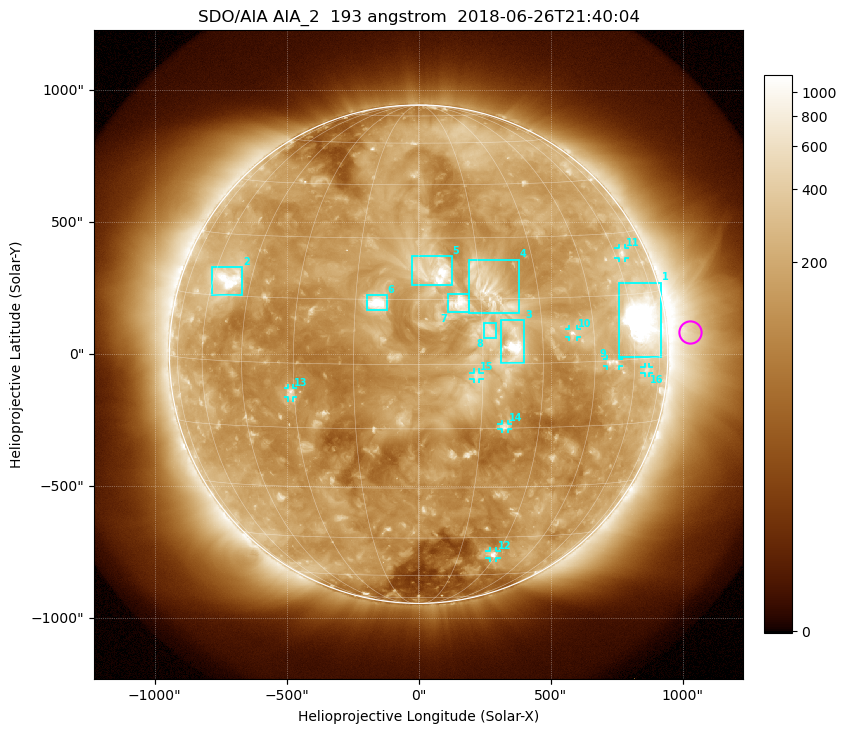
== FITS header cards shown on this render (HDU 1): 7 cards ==
TELESCOP= 'SDO/AIA'
INSTRUME= 'AIA_2'
WAVELNTH=                  193
WAVEUNIT= 'angstrom'
DATE-OBS= '2018-06-26T21:40:04.84'
CTYPE1  = 'HPLN-TAN'
CTYPE2  = 'HPLT-TAN'

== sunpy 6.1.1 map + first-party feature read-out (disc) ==
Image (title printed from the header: SDO/AIA AIA_2  193 angstrom  2018-06-26T21:40:04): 1024 x 1024 px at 2.4 arcsec/px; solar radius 944 arcsec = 393 px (full disc in frame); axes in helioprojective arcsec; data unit not stated in the header (colour bar unlabelled)
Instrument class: DISC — disc imager (sunpy class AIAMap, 193 A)
Bright regions (active regions / flare kernels): reference = the median radial profile (limb darkening/brightening removed); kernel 9 px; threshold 5 sigma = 297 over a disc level ~151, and >= 1.15x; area >= 12 px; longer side >= 9 px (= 22 arcsec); searched inside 0.97 R_sun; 16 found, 16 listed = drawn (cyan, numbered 1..; 8 of them under ~33 arcsec drawn as corner ticks so the feature stays visible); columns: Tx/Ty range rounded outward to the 5 arcsec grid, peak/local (2 s.f.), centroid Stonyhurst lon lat
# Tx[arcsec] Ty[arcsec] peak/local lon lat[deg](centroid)
1 760..920 -10..270 23 +65 +9
2 -785..-665 220..330 9.1 -54 +19
3 310..400 -35..130 15 +23 +4
4 190..380 155..360 5.6 +17 +17
5 -30..125 260..375 7.7 +4 +22
6 -200..-120 165..225 7.4 -10 +14
7 110..190 155..230 5.2 +10 +14
8 245..295 60..120 3.3 +17 +8
9 715..760 -45..-20 4.3 +51 +0
10 570..600 65..95 5.9 +39 +7
11 755..785 365..400 3.8 +64 +25
12 265..295 -770..-745 5.1 +28 -51
13 -495..-475 -165..-130 4.9 -31 -7
14 315..340 -285..-265 4 +21 -15
15 205..230 -95..-70 2.7 +13 -3
16 855..875 -75..-50 2.9 +66 -3
Off-limb structures (1.02-1.3 R_sun): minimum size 162 px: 3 found; the strongest spans PA ~235..300 deg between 1.02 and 1.3 R_sun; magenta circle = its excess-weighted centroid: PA ~275 deg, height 1.09 R_sun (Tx ~1030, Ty ~85 arcsec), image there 3.8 x the reference